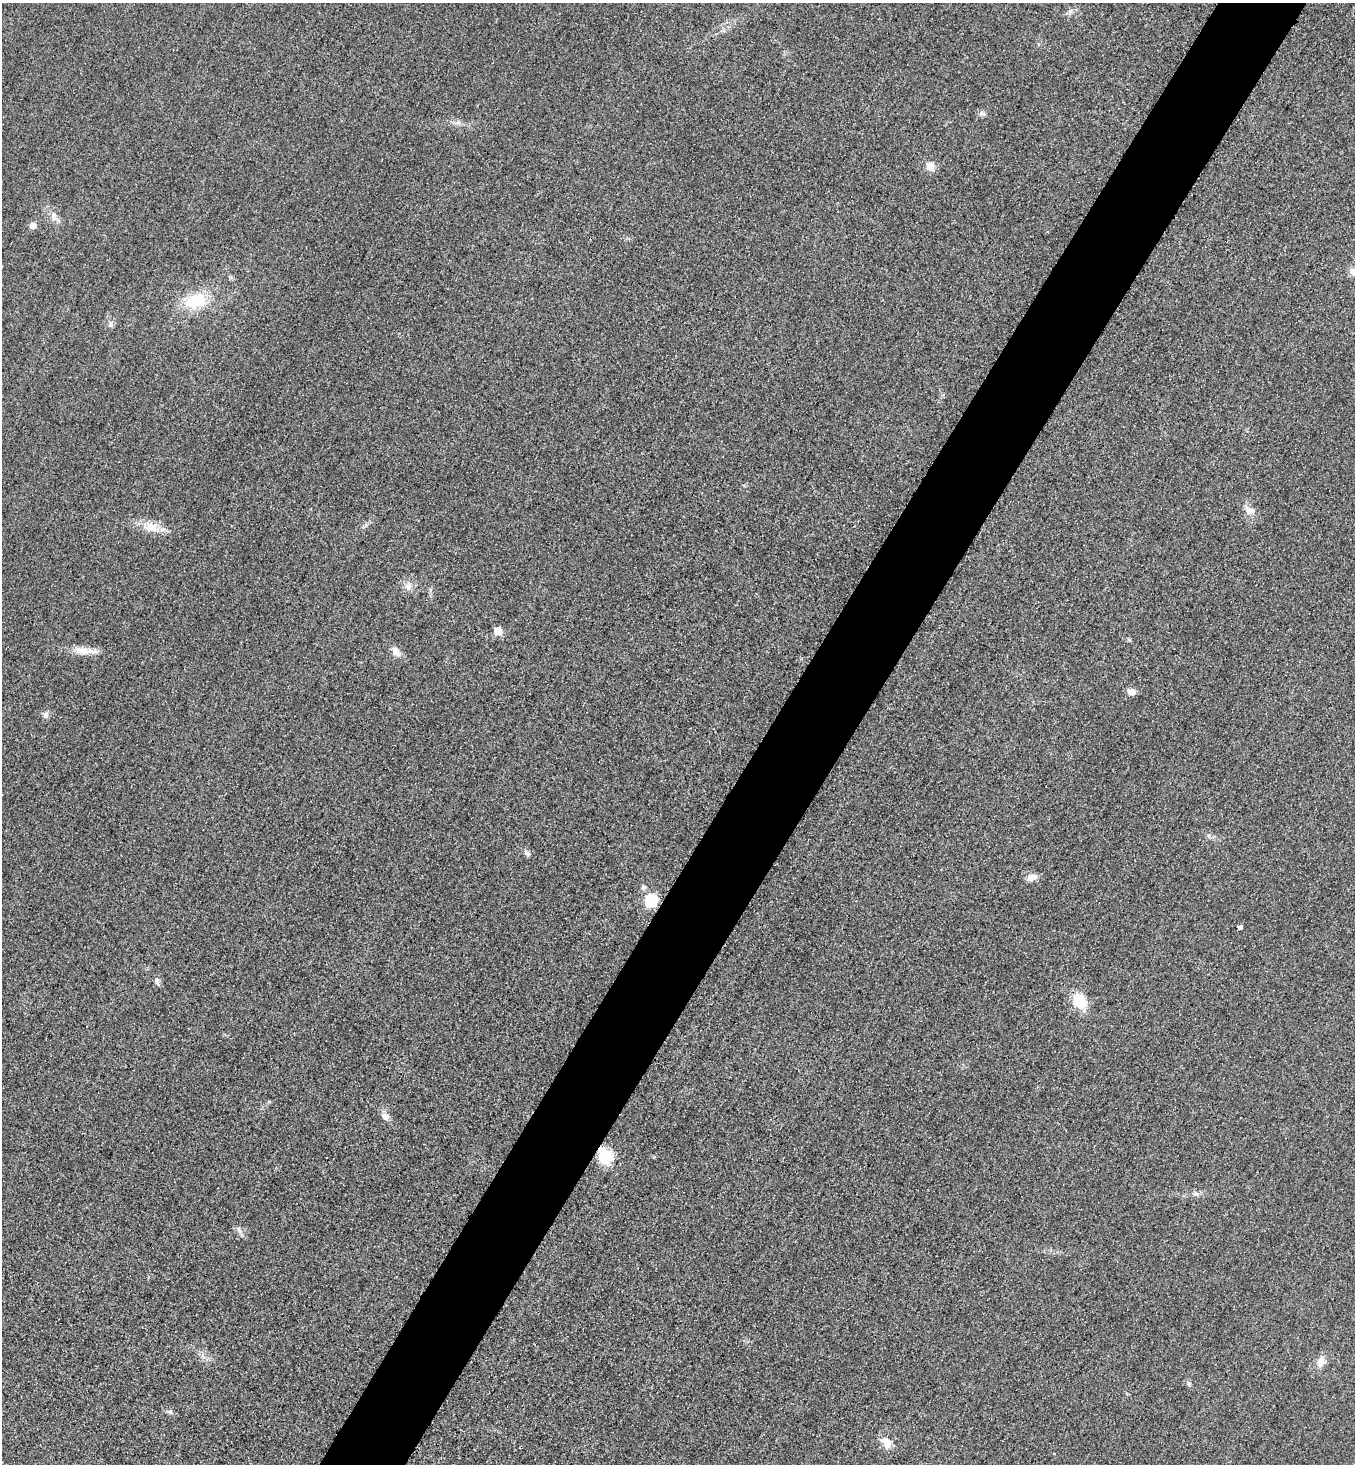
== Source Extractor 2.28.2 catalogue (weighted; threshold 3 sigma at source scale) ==
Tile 10 of 4 x 4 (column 2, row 3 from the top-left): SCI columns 1674-3026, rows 1491-2952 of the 5912 x 5905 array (HDU 1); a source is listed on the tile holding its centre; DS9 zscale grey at full resolution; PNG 1357 x 1466 px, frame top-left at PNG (2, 3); no overlay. Shown black and unused: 6% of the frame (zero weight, under 3 of 4 exposures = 3% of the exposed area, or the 3 px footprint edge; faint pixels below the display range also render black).
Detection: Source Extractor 2.28.2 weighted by HDU 2 'WHT'; one run over the whole footprint, this tile lists its part. Background 0.0785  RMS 0.017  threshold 0.0781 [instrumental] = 3 sigma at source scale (4.5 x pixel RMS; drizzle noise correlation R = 1.50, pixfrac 1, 0.05/0.05 arcsec/px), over >= 5 px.
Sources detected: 31; all 31 listed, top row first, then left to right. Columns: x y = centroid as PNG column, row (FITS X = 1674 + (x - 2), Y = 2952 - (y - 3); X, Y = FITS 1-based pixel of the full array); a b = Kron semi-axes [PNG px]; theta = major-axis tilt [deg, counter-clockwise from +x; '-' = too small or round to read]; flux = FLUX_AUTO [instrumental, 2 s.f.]
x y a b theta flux
1070 11 7 5 31 4.9
982 113 9 6 -1 5.2
930 166 11 10 - 14
53 216 12 6 -82 8.4
33 225 5 5 - 16
1353 272 9 9 - 12
196 301 30 17 15 62
110 324 9 5 72 5
1250 511 13 10 -14 12
151 527 26 14 -15 29
408 587 9 7 90 7.4
497 631 5 5 - 36
84 651 25 9 -7 22
396 652 14 9 -57 12
1131 692 10 7 -1 11
46 715 8 7 - 6.1
1209 836 6 4 -72 2.6
527 853 11 5 -35 4.9
1032 878 10 8 15 15
651 900 6 6 - 180
1240 927 4 4 - 5
157 981 13 5 -65 5.3
1080 1001 16 12 -58 51
385 1116 10 7 -35 11
606 1156 18 15 -62 48
1196 1194 9 6 -9 5.4
239 1230 11 3 -60 4.3
1321 1362 12 10 73 14
1189 1384 7 4 -89 2.9
169 1412 9 5 -17 4.5
886 1442 18 10 -57 17
Overlapping masked pixels (flux is a lower limit): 1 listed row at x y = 606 1156
Isophote crosses this tile's border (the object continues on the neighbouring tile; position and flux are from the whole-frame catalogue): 1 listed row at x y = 1353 272